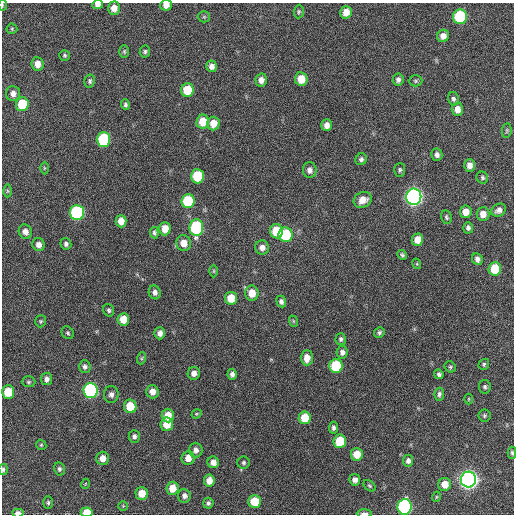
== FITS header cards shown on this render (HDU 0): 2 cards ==
NAXIS1  =                  512 / Axis length
NAXIS2  =                  512 / Axis length

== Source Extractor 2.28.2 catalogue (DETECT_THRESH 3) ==
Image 512 x 512 px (HDU 0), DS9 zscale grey, 1 PNG px = 1 image px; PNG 516 x 516 px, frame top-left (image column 1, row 512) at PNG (2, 3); each listed source drawn as its Kron ellipse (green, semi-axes under 4 px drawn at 4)
Background 379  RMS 9.4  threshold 28.1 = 3 sigma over >= 5 px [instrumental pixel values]
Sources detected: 135; all 135 listed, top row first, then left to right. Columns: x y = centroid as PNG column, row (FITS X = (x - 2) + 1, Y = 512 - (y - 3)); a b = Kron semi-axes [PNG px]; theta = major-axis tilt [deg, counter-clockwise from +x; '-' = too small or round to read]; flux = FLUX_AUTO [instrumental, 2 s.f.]
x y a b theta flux
2 5 6 2 -89 680
98 5 5 4 - 3000
166 5 6 5 - 4100
114 8 6 6 - 5500
299 12 7 5 87 980
346 12 6 5 - 6700
204 17 6 6 - 890
460 17 7 7 - 58000
12 29 5 5 - 820
443 36 6 6 - 4100
124 51 6 5 - 970
145 52 6 5 - 1200
65 55 5 5 - 950
37 64 7 6 - 5400
212 66 6 5 - 3000
301 79 7 6 - 11000
261 80 6 6 - 3700
398 80 6 5 - 2100
90 81 6 5 - 1300
416 81 7 5 0 1200
187 90 7 6 - 17000
13 93 7 7 - 3600
453 99 6 5 - 1500
22 104 7 6 - 22000
125 105 5 4 - 1400
457 109 7 5 -88 5000
203 122 7 6 - 10000
213 123 7 6 - 7600
327 125 6 5 - 3800
507 130 7 4 84 980
103 139 7 7 - 51000
437 155 6 5 - 2300
361 159 6 5 - 1700
469 165 6 5 - 4000
44 168 6 4 90 740
310 170 8 7 - 2900
400 170 7 5 87 1200
197 176 7 6 - 28000
482 178 6 5 - 1300
7 191 6 4 -89 880
414 197 8 7 - 290000
363 200 9 7 27 6600
188 201 7 6 - 30000
499 210 8 6 30 2900
466 212 6 6 - 6500
77 213 7 7 - 91000
483 214 7 6 - 5400
446 217 7 5 -79 1100
121 221 6 5 - 5900
196 228 8 7 - 69000
468 228 6 5 - 1900
165 229 6 5 - 8200
276 231 7 6 - 19000
25 232 7 6 - 3400
154 233 6 4 -83 1200
286 235 7 7 - 36000
417 240 6 5 - 6400
184 243 8 7 - 6800
66 244 6 5 - 1600
39 245 6 6 - 3600
262 248 7 7 - 3700
402 255 5 4 - 1100
477 259 6 5 - 2500
417 264 5 3 - 620
495 269 6 6 - 19000
214 271 6 4 -90 810
155 292 7 6 - 2300
252 293 7 6 - 8900
231 298 6 6 - 9900
281 301 6 5 - 1900
109 310 6 5 - 1200
123 319 6 6 - 8300
41 321 6 5 - 970
293 321 6 3 -71 700
379 332 5 5 - 1400
68 333 7 5 -47 1100
160 333 6 5 - 3200
341 339 6 5 - 1300
342 352 6 5 - 2200
142 358 6 4 71 830
307 358 7 6 - 6100
484 364 6 5 - 1000
336 366 7 6 - 34000
85 367 6 6 - 1700
450 367 6 5 - 1100
194 373 6 6 - 3500
232 374 5 4 - 2200
439 374 5 4 - 1500
47 379 6 5 - 2200
28 382 7 5 0 1100
485 387 7 6 - 1500
91 391 7 7 - 120000
8 392 6 6 - 16000
152 392 6 6 - 4600
111 394 8 7 - 2600
439 394 6 4 85 1600
469 399 5 3 - 580
130 406 7 6 - 16000
196 414 5 4 - 710
168 415 7 6 - 9400
484 416 6 6 - 1100
305 418 6 6 - 14000
167 424 7 6 - 10000
333 428 6 4 85 1600
134 436 6 5 - 1800
340 441 7 6 - 20000
41 445 5 4 - 890
196 450 7 7 - 2900
512 453 6 4 -87 1000
357 454 6 6 - 8800
103 458 6 6 - 4900
188 458 7 6 - 5500
408 461 6 5 - 2200
213 462 6 5 - 3500
244 463 6 6 - 1300
3 469 5 4 - 1200
59 469 6 5 - 1400
355 480 6 5 - 3000
468 480 8 7 - 370000
209 481 6 5 - 5400
85 484 5 3 - 560
445 484 6 6 - 6700
369 486 7 4 -41 970
173 488 6 6 - 8600
142 493 6 6 - 8800
184 496 6 6 - 2600
436 497 5 3 - 580
255 501 6 6 - 15000
48 503 6 5 - 1200
208 503 5 5 - 1400
123 506 4 4 - 750
405 507 8 7 - 120000
87 512 6 5 - 9500
18 513 5 3 - 2800
364 513 7 3 2 2100
At the frame edge (FLAGS 8, measured only in part): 9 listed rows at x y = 2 5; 98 5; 166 5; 512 453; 3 469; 405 507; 87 512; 18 513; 364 513